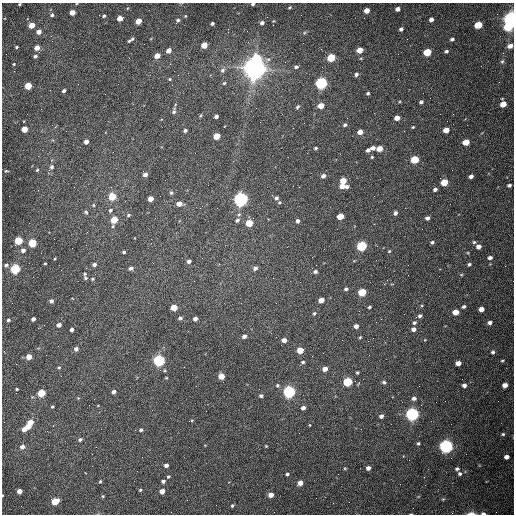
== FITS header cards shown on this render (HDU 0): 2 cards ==
NAXIS1  =                  512 /fastest changing axis
NAXIS2  =                  512 /next to fastest changing axis

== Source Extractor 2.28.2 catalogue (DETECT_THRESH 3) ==
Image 512 x 512 px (HDU 0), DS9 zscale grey, 1 PNG px = 1 image px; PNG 516 x 516 px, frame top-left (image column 1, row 512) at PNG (2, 3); no overlay
Background 1560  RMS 24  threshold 71.6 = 3 sigma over >= 5 px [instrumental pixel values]
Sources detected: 216; all 216 listed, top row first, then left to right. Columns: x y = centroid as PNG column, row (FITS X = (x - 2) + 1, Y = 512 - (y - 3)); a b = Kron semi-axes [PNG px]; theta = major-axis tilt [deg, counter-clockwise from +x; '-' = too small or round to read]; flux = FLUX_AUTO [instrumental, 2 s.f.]
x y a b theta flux
19 4 3 2 - 1.4e+03
253 4 4 3 - 2.5e+03
290 7 4 3 - 1.4e+03
398 9 4 4 - 7.5e+03
367 11 4 4 - 1.5e+04
72 12 4 4 - 1.8e+04
52 15 4 4 - 2.9e+03
104 16 3 3 - 2.2e+03
120 18 5 4 - 1.6e+04
431 19 4 4 - 6.6e+03
511 19 6 5 - 1.0e+06
177 20 6 5 - 3.6e+03
138 21 5 4 - 2.0e+04
262 23 4 4 - 4.0e+03
212 24 4 3 - 3.5e+03
31 25 5 4 - 2.0e+04
478 25 5 4 - 5.5e+04
508 27 6 5 - 4.6e+04
401 29 4 4 - 4.6e+03
39 32 5 4 - 9.5e+03
51 36 3 2 - 1.5e+03
132 39 5 4 - 1.9e+03
452 39 4 3 - 3.6e+03
129 41 4 3 - 2.0e+03
204 45 5 4 - 2.6e+04
510 46 5 4 - 8.8e+03
16 47 3 3 - 2.1e+03
37 48 4 4 - 1.2e+04
321 49 3 2 - 9.3e+02
169 50 5 4 - 9.9e+03
360 50 5 4 - 2.2e+04
446 51 4 3 - 2.9e+03
427 52 5 4 - 6.1e+04
35 56 4 4 - 3.3e+03
157 56 5 4 - 1.5e+04
256 58 6 5 - 5.5e+04
331 58 5 4 - 6.9e+04
361 58 4 3 - 1.3e+03
502 61 6 4 65 2.4e+03
14 64 3 3 - 1.3e+03
296 67 5 4 - 3.1e+03
255 68 8 7 - 2.1e+06
223 70 7 6 - 4.8e+03
356 74 5 4 - 4.0e+03
170 79 5 4 - 1.8e+03
224 83 4 4 - 2.1e+03
321 83 5 5 - 3.5e+05
28 86 5 4 - 4.3e+04
64 91 4 3 - 3.6e+03
368 93 4 3 - 2.6e+03
105 94 2 2 - 8.0e+02
421 102 4 3 - 3.7e+03
503 104 5 4 - 2.1e+04
321 106 5 4 - 2.3e+04
297 107 5 4 - 2.5e+03
174 111 8 4 76 3.5e+03
216 116 4 3 - 4.3e+03
397 118 5 4 - 1.3e+04
345 125 4 4 - 2.9e+03
413 127 4 3 - 1.4e+03
293 128 2 2 - 7.2e+02
24 129 4 4 - 2.5e+04
185 130 4 4 - 3.2e+03
446 130 5 4 - 1.8e+04
360 132 4 4 - 1.2e+04
217 136 5 4 - 3.5e+04
86 142 4 4 - 8.5e+03
466 142 5 4 - 2.7e+04
316 148 3 3 - 2.4e+03
373 148 4 4 - 6.5e+03
379 149 5 4 - 2.2e+04
368 150 4 3 - 4.4e+03
372 157 3 3 - 1.7e+03
415 160 5 4 - 6.7e+04
52 167 6 5 - 4.6e+03
37 170 5 4 - 1.7e+03
6 171 5 2 - 1.4e+03
145 174 4 4 - 6.3e+03
323 176 5 4 - 6.1e+03
471 176 4 3 - 5.9e+03
343 181 5 4 - 2.7e+04
444 182 5 4 - 4.9e+04
509 185 5 4 - 3.8e+03
342 186 5 4 - 1.3e+04
347 186 4 3 - 4.2e+03
299 187 2 2 - 1.1e+03
435 189 4 3 - 4.9e+03
171 193 5 5 - 3.1e+03
112 196 5 5 - 4.6e+04
276 198 6 5 - 4.2e+03
150 199 4 4 - 1.5e+04
240 199 6 5 - 6.8e+05
179 204 5 4 - 1.3e+04
93 205 4 4 - 1.8e+03
110 210 6 5 - 3.0e+03
86 212 6 5 - 2.6e+03
395 213 4 4 - 4.6e+03
128 215 6 4 18 2.6e+03
340 216 5 4 - 2.8e+04
427 218 4 4 - 5.6e+03
114 220 5 4 - 4.2e+04
237 220 7 6 - 4.5e+03
298 221 4 4 - 4.2e+03
249 223 5 4 - 3.8e+04
113 226 4 4 - 1.7e+03
18 241 5 4 - 6.9e+04
432 242 5 4 - 3.0e+03
474 242 4 4 - 2.3e+03
32 243 5 4 - 8.2e+04
361 246 5 5 - 1.7e+05
478 247 5 4 - 8.8e+03
23 250 5 4 - 6.4e+03
389 251 4 3 - 1.6e+03
124 252 3 3 - 2.5e+03
490 258 5 4 - 4.4e+03
189 261 4 4 - 5.5e+03
45 263 3 2 - 1.5e+03
94 264 5 4 - 4.1e+03
469 264 4 3 - 2.8e+03
6 265 6 5 - 3.7e+03
131 268 5 4 - 5.8e+03
255 268 6 5 - 5.2e+03
15 269 5 5 - 1.4e+05
315 272 5 5 - 4.0e+03
85 274 5 5 - 2.0e+03
85 278 5 5 - 2.7e+03
93 279 5 4 - 1.9e+03
346 289 5 4 - 2.9e+03
362 292 5 4 - 6.7e+04
321 300 5 4 - 1.7e+04
51 301 4 4 - 4.7e+03
276 303 2 2 - 9.9e+02
174 307 5 4 - 3.4e+04
369 307 3 3 - 2.3e+03
464 307 4 4 - 3.1e+03
481 309 4 4 - 1.1e+04
455 312 5 4 - 1.9e+04
314 313 5 4 - 2.5e+03
420 316 5 4 - 3.9e+03
180 318 4 4 - 4.3e+03
33 319 4 4 - 5.9e+03
195 319 4 4 - 6.5e+03
381 319 2 2 - 9.8e+02
8 320 4 3 - 2.9e+03
414 323 5 4 - 3.1e+03
490 323 5 4 - 5.1e+03
59 325 4 4 - 7.1e+03
356 326 4 4 - 6.6e+03
413 329 4 4 - 6.4e+03
72 330 4 4 - 5.9e+03
244 336 5 4 - 5.5e+03
360 337 3 2 - 1.6e+03
284 340 5 4 - 8.5e+03
76 349 5 4 - 5.2e+03
300 350 5 4 - 3.1e+04
493 352 5 4 - 3.3e+03
29 357 4 4 - 1.5e+04
159 361 5 5 - 3.5e+05
502 361 5 3 - 1.8e+03
303 362 5 4 - 2.5e+03
458 363 5 4 - 1.2e+04
59 368 4 4 - 1.8e+03
325 369 5 4 - 1.1e+04
357 372 3 3 - 2.0e+03
221 376 5 4 - 2.2e+04
347 382 5 5 - 1.1e+05
384 382 6 4 -11 2.9e+03
277 385 5 5 - 2.3e+03
464 385 4 4 - 5.7e+03
505 385 5 4 - 1.1e+04
17 389 3 3 - 1.9e+03
114 392 4 4 - 5.8e+03
289 392 5 5 - 4.3e+05
41 393 5 4 - 5.0e+04
261 396 4 4 - 3.6e+03
78 398 4 4 - 1.4e+03
414 398 5 5 - 4.7e+03
52 406 4 3 - 1.8e+03
303 408 4 4 - 6.1e+03
412 414 6 5 - 5.7e+05
381 416 5 4 - 4.7e+03
191 420 6 2 12 1.8e+03
30 422 4 4 - 1.7e+04
310 425 4 3 - 1.2e+03
28 426 4 4 - 1.4e+04
24 429 4 4 - 9.5e+03
141 430 4 3 - 2.9e+03
503 434 5 4 - 2.3e+03
80 439 4 4 - 3.4e+03
418 443 3 3 - 2.1e+03
266 446 4 3 - 1.2e+03
446 446 6 5 - 6.3e+05
22 447 6 5 - 6.6e+03
506 457 4 4 - 8.2e+03
166 465 4 4 - 7.1e+03
345 468 4 3 - 1.4e+03
368 468 4 4 - 6.2e+03
457 469 5 4 - 2.9e+03
287 474 4 3 - 2.9e+03
459 474 5 4 - 3.2e+03
168 477 4 4 - 2.3e+03
100 481 4 3 - 1.8e+03
163 481 4 4 - 4.6e+03
300 483 4 4 - 1.3e+04
400 484 2 2 - 6.6e+02
140 490 4 4 - 2.0e+03
19 491 4 4 - 9.9e+03
162 491 4 4 - 1.4e+04
271 495 4 4 - 1.3e+04
103 496 4 4 - 1.8e+03
316 498 2 2 - 3.2e+03
443 499 5 4 - 1.7e+03
55 501 5 4 - 4.1e+04
232 506 4 4 - 2.3e+03
471 513 9 3 1 6.8e+03
483 513 5 3 - 3.9e+03
At the frame edge (FLAGS 8, measured only in part): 6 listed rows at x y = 19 4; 253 4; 511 19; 510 46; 471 513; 483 513